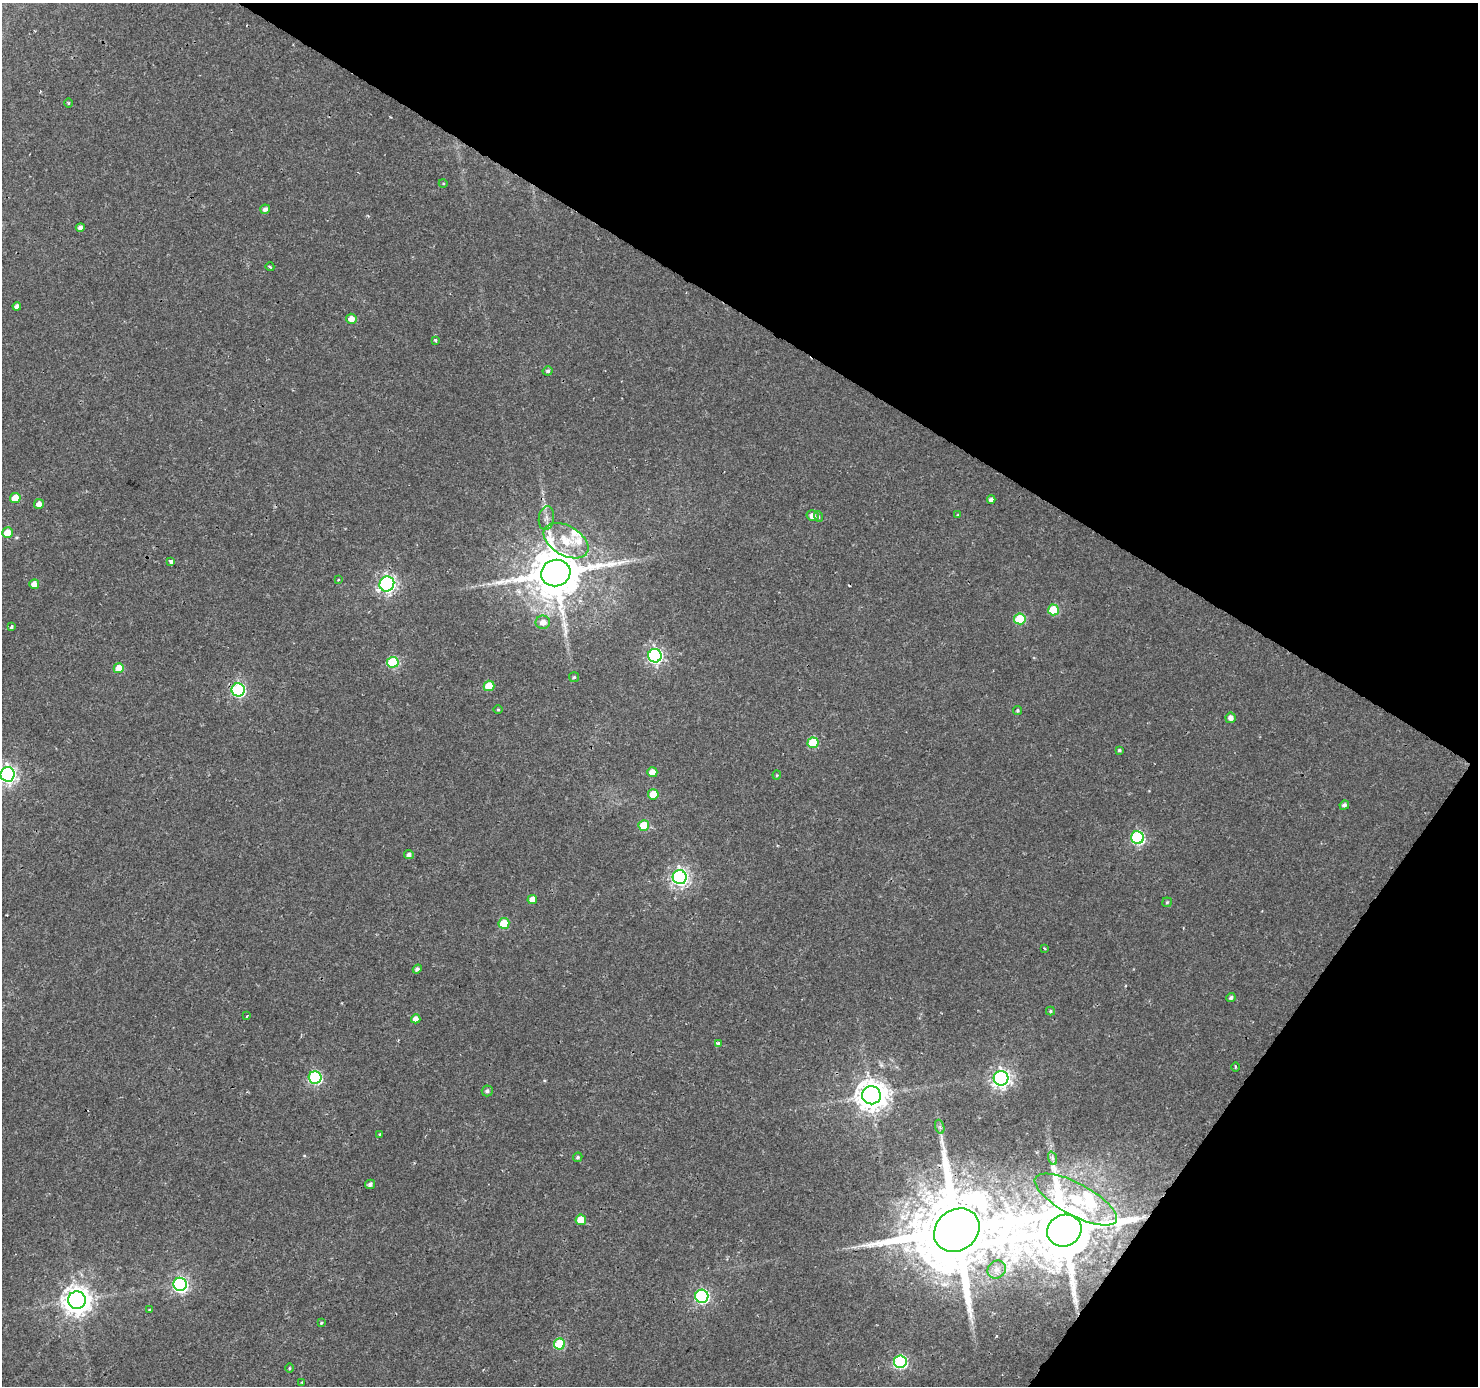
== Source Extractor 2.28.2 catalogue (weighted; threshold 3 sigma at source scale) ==
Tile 8 of 4 x 4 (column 4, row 2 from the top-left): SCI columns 4430-5905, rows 2953-4336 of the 5913 x 5973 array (HDU 1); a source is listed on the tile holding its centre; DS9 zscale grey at full resolution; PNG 1480 x 1388 px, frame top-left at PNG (2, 3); each listed source drawn as its Kron ellipse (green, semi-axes under 4 px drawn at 4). Shown black and unused: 30% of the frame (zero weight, under 2 of 3 exposures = <1% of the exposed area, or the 3 px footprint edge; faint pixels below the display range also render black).
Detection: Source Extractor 2.28.2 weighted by HDU 2 'WHT'; one run over the whole footprint, this tile lists its part. Background 0.00576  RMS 0.0025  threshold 0.0113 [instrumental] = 3 sigma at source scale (4.5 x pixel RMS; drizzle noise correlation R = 1.50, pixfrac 1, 0.0396/0.0396 arcsec/px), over >= 5 px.
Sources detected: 86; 1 inside a brighter object's white glare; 1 cosmic-ray / hot-pixel residue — neither listed nor drawn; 3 inside a brighter listed object's ellipse — not listed separately; the other 81 listed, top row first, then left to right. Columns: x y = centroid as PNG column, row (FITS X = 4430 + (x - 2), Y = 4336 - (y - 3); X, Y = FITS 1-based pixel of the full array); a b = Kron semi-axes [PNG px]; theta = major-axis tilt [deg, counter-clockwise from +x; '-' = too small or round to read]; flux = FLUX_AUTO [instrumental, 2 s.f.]
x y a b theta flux
68 103 5 3 - 0.32
443 183 4 3 - 0.2
265 209 5 4 - 0.93
80 227 4 4 - 1
270 267 4 3 - 0.27
17 306 4 4 - 1
351 319 5 5 - 1.9
435 340 4 4 - 0.33
548 371 5 4 - 0.49
15 498 5 5 - 4.8
991 499 4 4 - 0.89
39 504 5 5 - 1.6
958 515 4 3 - 0.22
813 516 6 5 - 1.9
818 516 5 3 - 0.28
546 518 12 7 82 1.5
7 533 5 5 - 4.1
566 541 24 14 -30 7.1
171 561 4 3 - 1.5
556 573 15 13 17 1600
338 580 4 2 - 0.22
34 584 5 5 - 1.8
387 584 8 7 - 80
1053 610 5 5 - 9
1020 619 6 5 - 11
543 622 7 6 - 1.9
11 627 3 3 - 0.55
655 656 7 6 - 61
393 662 6 5 - 17
119 668 5 5 - 4.2
574 677 5 5 - 0.41
489 686 5 5 - 6.8
238 690 6 6 - 35
498 710 5 3 - 0.26
1017 710 4 4 - 0.34
1230 718 5 5 - 1.2
813 743 5 5 - 11
1119 750 3 3 - 0.38
652 772 5 5 - 2.6
8 774 7 7 - 96
777 775 4 4 - 0.25
653 794 5 5 - 6.3
1344 805 5 4 - 0.72
644 826 5 5 - 9
1138 838 6 6 - 33
409 854 5 4 - 0.87
680 877 7 7 - 94
532 900 5 4 - 2.4
1167 902 5 4 - 0.31
504 923 5 5 - 8.4
1044 948 3 2 - 0.34
417 969 5 4 - 0.63
1231 997 4 4 - 0.66
1050 1011 4 4 - 0.32
247 1016 3 2 - 0.52
416 1019 4 4 - 1.6
718 1043 4 3 - 1.9
1235 1067 5 3 - 0.27
315 1078 6 6 - 34
1001 1078 7 7 - 100
487 1091 5 5 - 0.61
871 1095 9 9 - 410
940 1127 7 4 -72 0.56
380 1134 4 3 - 0.5
578 1157 5 4 - 0.43
1052 1158 7 4 -72 0.53
370 1184 5 4 - 0.73
1076 1200 46 16 -28 13
581 1220 5 5 - 5.7
957 1230 24 20 38 5000
1064 1231 17 15 25 2700
997 1270 9 8 - 1.7
180 1284 7 6 - 63
702 1296 6 6 - 45
77 1300 9 9 - 320
150 1309 3 2 - 0.27
321 1323 4 3 - 0.26
560 1344 5 5 - 15
900 1362 6 6 - 37
289 1368 5 3 - 0.27
302 1382 4 2 - 0.22
Overlapping masked pixels (flux is a lower limit): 4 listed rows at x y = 556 573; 238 690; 957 1230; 1064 1231
Isophote crosses this tile's border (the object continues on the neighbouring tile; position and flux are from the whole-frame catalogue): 1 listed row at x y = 8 774